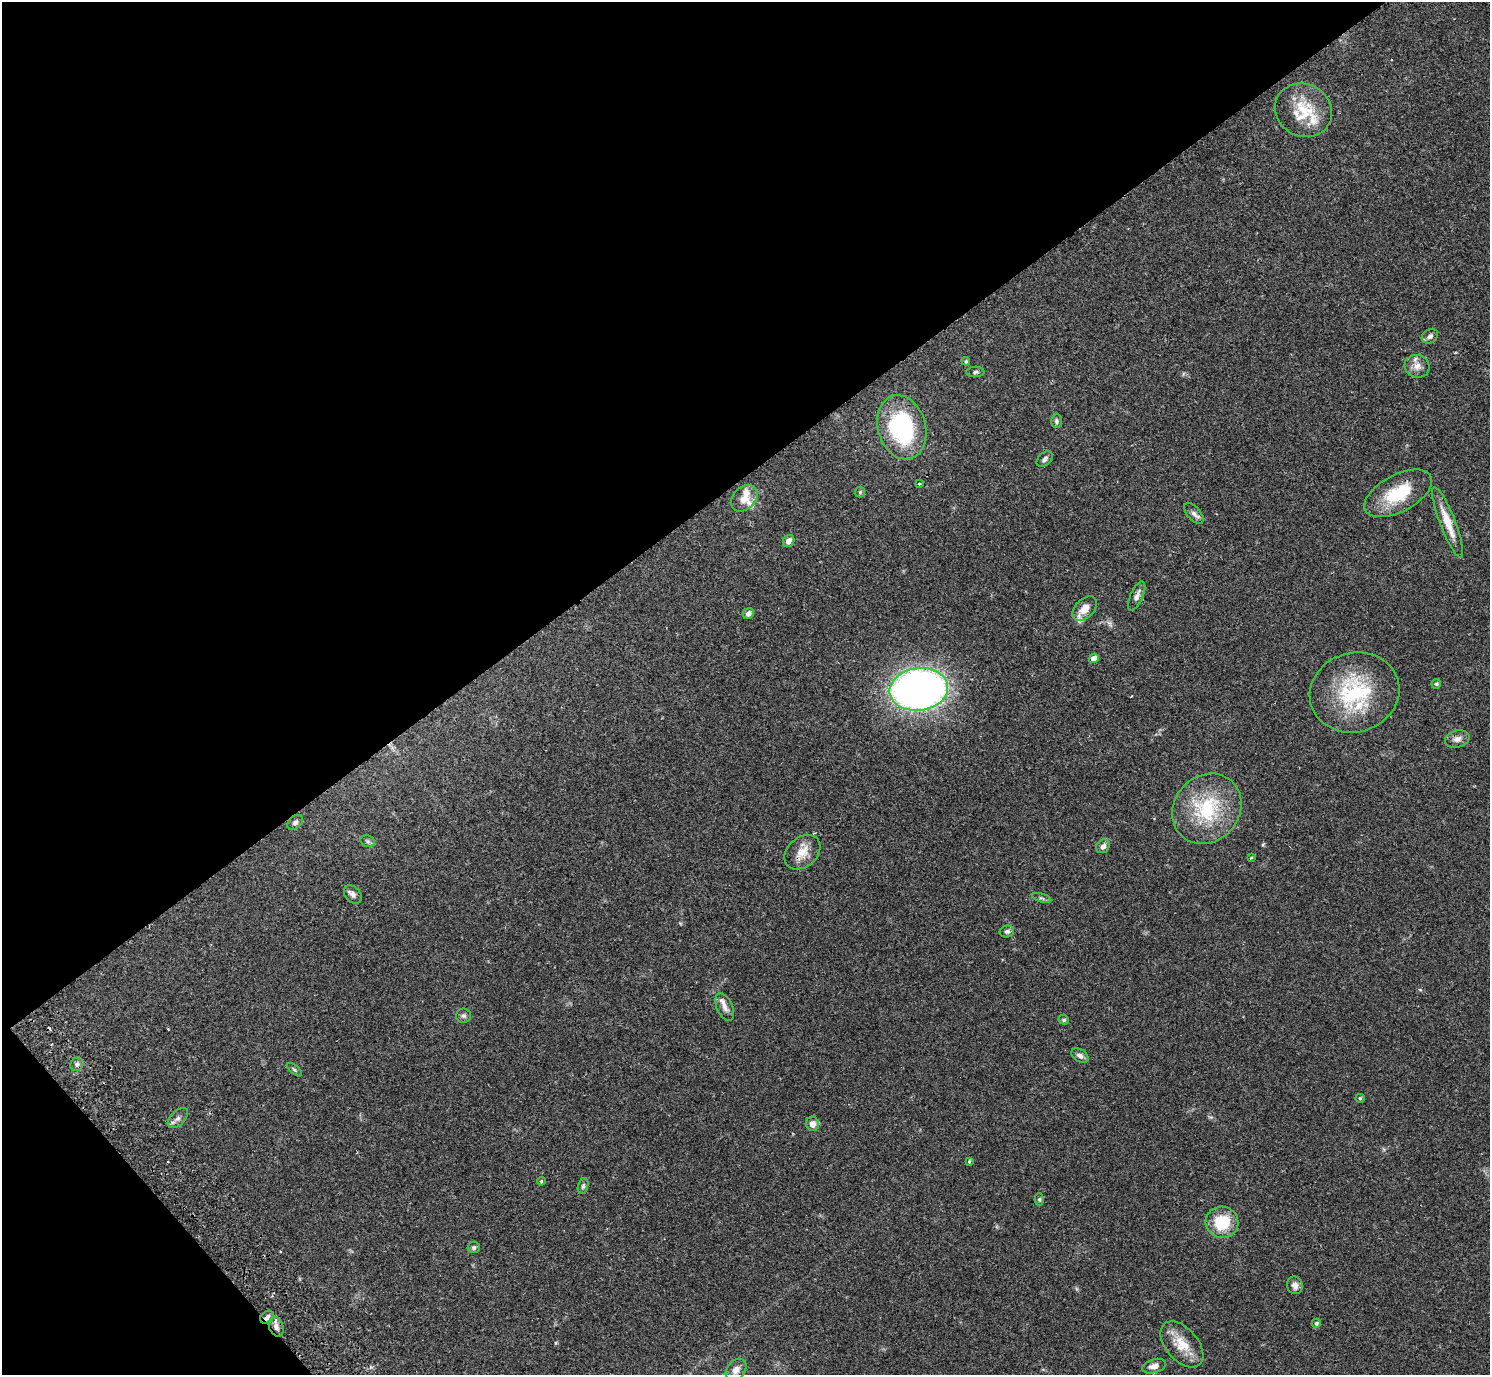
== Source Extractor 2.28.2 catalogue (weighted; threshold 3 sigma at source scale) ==
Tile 5 of 4 x 4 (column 1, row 2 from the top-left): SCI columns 48-1535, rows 2948-4320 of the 6050 x 6033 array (HDU 1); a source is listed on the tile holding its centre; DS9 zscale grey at full resolution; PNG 1492 x 1377 px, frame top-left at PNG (2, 2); each listed source drawn as its Kron ellipse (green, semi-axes under 4 px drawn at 4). Shown black and unused: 38% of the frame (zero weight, under 2 of 3 exposures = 3% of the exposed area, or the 3 px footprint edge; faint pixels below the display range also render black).
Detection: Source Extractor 2.28.2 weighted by HDU 2 'WHT'; one run over the whole footprint, this tile lists its part. Background 0.108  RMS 0.0067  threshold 0.03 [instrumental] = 3 sigma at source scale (4.5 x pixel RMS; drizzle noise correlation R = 1.50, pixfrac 1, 0.05/0.05 arcsec/px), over >= 5 px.
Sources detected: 60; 1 cosmic-ray / hot-pixel residue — neither listed nor drawn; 5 inside a brighter listed object's ellipse — not listed separately; the other 54 listed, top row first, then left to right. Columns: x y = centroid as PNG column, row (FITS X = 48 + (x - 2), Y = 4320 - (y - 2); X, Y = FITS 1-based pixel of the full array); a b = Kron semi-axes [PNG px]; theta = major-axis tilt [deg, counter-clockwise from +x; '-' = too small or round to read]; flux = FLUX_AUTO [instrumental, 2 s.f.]
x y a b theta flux
1303 110 29 26 -27 24
1430 336 9 6 33 2.3
966 361 4 4 - 0.87
1417 366 12 11 - 5.1
975 372 9 5 1 1.5
1056 421 7 5 -89 1.4
902 427 33 24 -74 79
1045 459 9 6 42 2.2
919 484 3 3 - 0.91
860 492 5 5 - 0.83
1398 493 37 18 28 29
744 498 15 11 44 7.2
1194 513 13 6 -48 2.5
1448 522 38 7 -69 13
789 541 6 5 - 4
1137 596 15 6 66 3.3
1085 608 14 9 46 8.4
748 614 6 5 - 2.8
1094 658 5 4 - 6.1
1436 684 5 4 - 1.1
919 689 29 21 7 420
1355 692 45 39 16 59
1457 739 12 8 15 3.5
1207 809 37 32 48 47
295 822 9 6 40 1.7
368 841 7 5 -21 1.5
1103 846 7 6 - 2.9
802 852 20 14 42 9.2
1251 857 4 3 - 0.71
353 895 10 7 -49 2.5
1042 898 10 4 -18 1.3
1007 931 7 6 - 1.8
725 1007 15 8 -66 3.6
463 1016 7 7 - 1.6
1064 1020 5 4 - 1.1
1080 1056 9 6 -34 2.7
77 1064 7 6 - 1.8
295 1070 9 4 -40 1
1360 1098 5 4 - 0.68
178 1118 12 7 44 2.8
812 1124 7 6 - 4.2
969 1161 3 3 - 1.3
541 1181 4 3 - 0.85
583 1186 8 5 76 1.5
1039 1199 6 4 90 0.94
1222 1222 16 16 - 24
474 1247 6 5 - 1.4
1295 1285 9 8 - 3.2
267 1317 7 6 - 2.1
1316 1323 4 4 - 1.3
276 1327 10 7 -70 3
1182 1344 27 16 -49 14
1154 1366 12 6 16 4
736 1370 12 9 51 4.5
Overlapping masked pixels (flux is a lower limit): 2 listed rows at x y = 267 1317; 276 1327